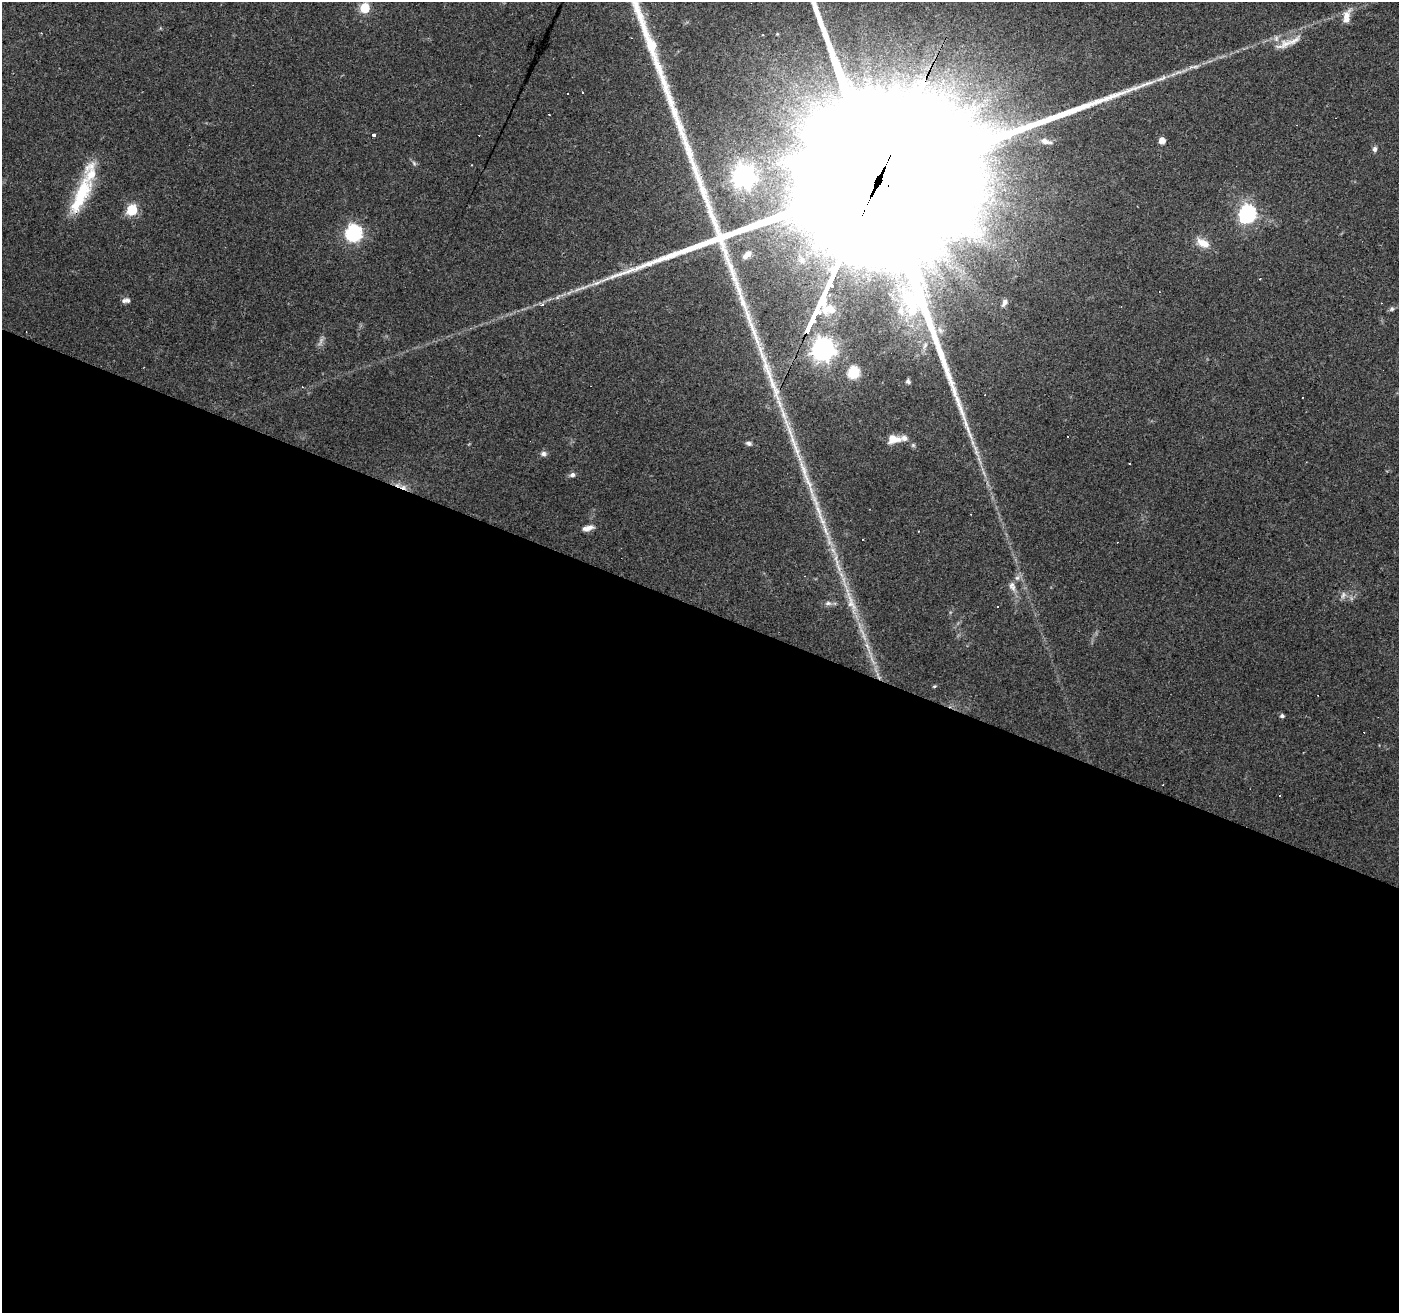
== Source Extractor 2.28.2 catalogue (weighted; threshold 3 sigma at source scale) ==
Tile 14 of 4 x 4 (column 2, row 4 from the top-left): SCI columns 1398-2794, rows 204-1514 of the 5591 x 5717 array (HDU 1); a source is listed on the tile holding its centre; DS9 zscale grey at full resolution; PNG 1401 x 1315 px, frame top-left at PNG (2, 2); no overlay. Shown black and unused: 54% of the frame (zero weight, under 3 of 4 exposures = <1% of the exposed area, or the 3 px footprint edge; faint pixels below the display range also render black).
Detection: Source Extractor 2.28.2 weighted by HDU 2 'WHT'; one run over the whole footprint, this tile lists its part. Background 0.0812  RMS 0.0048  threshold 0.0215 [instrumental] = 3 sigma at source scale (4.5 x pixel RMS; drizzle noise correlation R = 1.50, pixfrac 1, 0.0396/0.0396 arcsec/px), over >= 5 px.
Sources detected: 83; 3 too faint to see at this stretch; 18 cosmic-ray / hot-pixel residue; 5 long thin detections or spike segments (spike, bleed or trail) — not listed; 7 inside a brighter listed object's ellipse — not listed separately; the other 50 listed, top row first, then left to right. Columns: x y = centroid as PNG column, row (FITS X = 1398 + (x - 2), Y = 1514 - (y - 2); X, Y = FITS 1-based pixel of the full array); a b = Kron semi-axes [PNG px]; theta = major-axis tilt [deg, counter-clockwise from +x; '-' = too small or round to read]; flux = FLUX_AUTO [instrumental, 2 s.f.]
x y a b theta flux
365 8 6 6 - 22
1346 15 21 9 56 4.4
1286 44 29 11 22 7.7
1195 66 11 4 11 1.6
1161 78 19 6 26 3.5
583 92 3 2 - 0.95
567 94 3 3 - 1.1
549 114 2 2 - 0.35
373 135 4 3 - 21
1046 141 13 5 -18 2.2
1162 141 5 5 - 5
1375 149 7 6 - 1.3
414 163 7 4 -47 0.92
472 165 3 2 - 0.31
744 176 8 8 - 360
873 193 204 73 68 31000
81 195 69 14 69 29
132 210 6 6 - 34
1247 214 9 7 62 140
353 233 7 7 - 130
1203 243 18 10 -29 6.2
747 254 10 5 40 3
933 272 12 5 -38 3
558 297 9 4 42 1.1
126 300 11 6 6 1.8
1005 302 9 6 60 2.1
1392 309 7 6 - 1.1
940 330 10 4 -58 1.4
925 345 9 4 55 1.3
853 373 6 6 - 48
908 381 6 4 -57 1.1
1302 398 3 2 - 0.4
894 439 13 8 3 7.5
749 443 8 5 -17 1.3
973 443 15 4 -73 3
913 445 6 6 - 0.82
543 454 8 7 - 1.6
979 460 17 4 -68 3.1
1130 463 3 2 - 0.55
572 475 6 6 - 1.6
588 528 15 6 12 3.1
839 568 12 6 -62 3.2
1012 586 15 8 -70 3.1
1343 595 10 7 63 2
828 603 9 6 1 1.8
851 603 31 10 -68 11
872 660 21 4 -65 4
934 686 5 4 - 0.59
1282 716 4 4 - 1.5
1280 795 3 3 - 0.78
Overlapping masked pixels (flux is a lower limit): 3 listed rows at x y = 873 193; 81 195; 872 660
Isophote crosses this tile's border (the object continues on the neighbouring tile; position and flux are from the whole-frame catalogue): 1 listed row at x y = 873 193